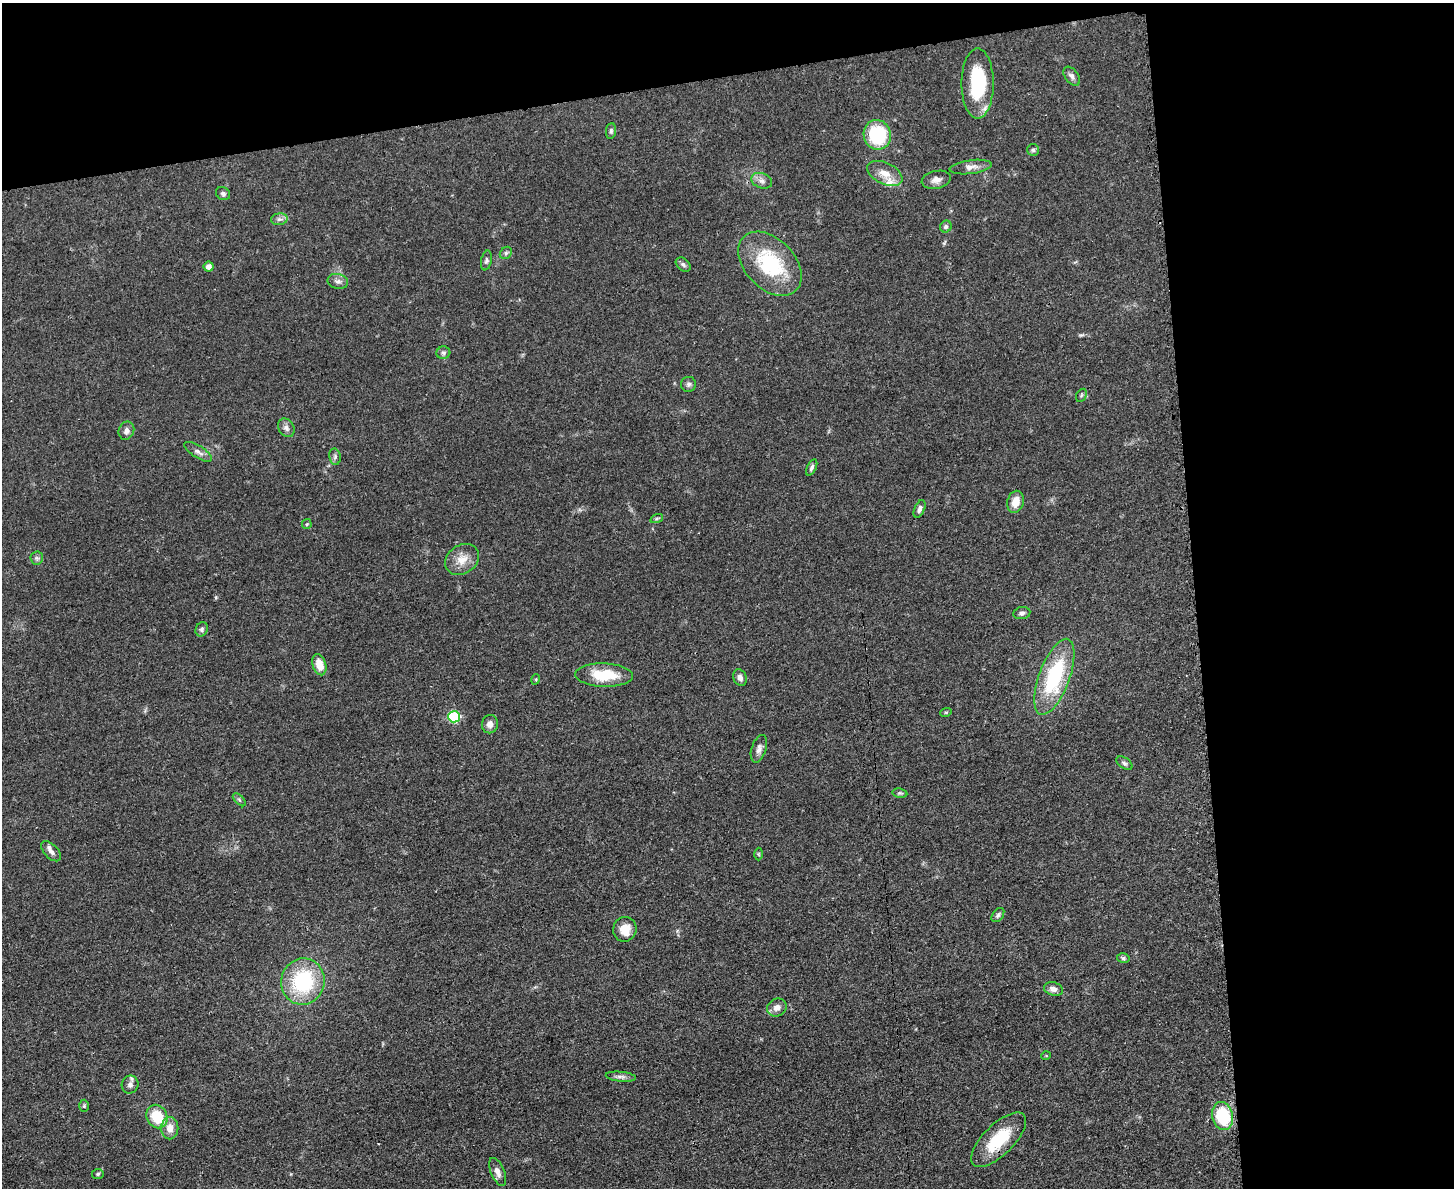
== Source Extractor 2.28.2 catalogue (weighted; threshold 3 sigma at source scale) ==
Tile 3 of 3 x 4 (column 3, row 1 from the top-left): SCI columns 3045-4496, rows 3568-4753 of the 4749 x 4765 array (HDU 1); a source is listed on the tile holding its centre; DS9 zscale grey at full resolution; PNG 1456 x 1190 px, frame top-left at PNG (2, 3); each listed source drawn as its Kron ellipse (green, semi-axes under 4 px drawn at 4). Shown black and unused: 24% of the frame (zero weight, under 3 of 4 exposures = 2% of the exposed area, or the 3 px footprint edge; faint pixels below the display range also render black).
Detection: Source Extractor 2.28.2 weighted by HDU 2 'WHT'; one run over the whole footprint, this tile lists its part. Background 0.0457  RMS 0.0051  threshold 0.023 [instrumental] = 3 sigma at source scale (4.5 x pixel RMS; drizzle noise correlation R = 1.50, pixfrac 1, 0.05/0.05 arcsec/px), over >= 5 px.
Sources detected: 65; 1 inside a brighter listed object's ellipse — not listed separately; the other 64 listed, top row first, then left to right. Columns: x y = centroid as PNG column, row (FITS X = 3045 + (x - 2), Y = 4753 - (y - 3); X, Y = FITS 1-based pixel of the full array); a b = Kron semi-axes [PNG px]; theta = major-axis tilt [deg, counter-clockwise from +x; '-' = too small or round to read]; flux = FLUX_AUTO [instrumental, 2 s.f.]
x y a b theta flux
1072 76 11 6 -52 2.1
978 84 35 16 90 31
611 131 8 5 83 1.1
877 135 15 13 -72 30
1033 150 6 6 - 1
971 167 21 7 7 3.6
885 173 19 10 -25 6.2
936 180 15 9 12 3.2
762 181 11 7 -19 2.5
223 194 7 6 - 1.5
279 219 8 5 7 1.7
946 227 6 5 - 1.2
506 253 7 5 46 1.1
486 260 10 5 78 1.2
683 264 8 6 -40 1.3
770 264 37 25 -46 39
209 267 5 5 - 3.1
338 281 10 7 -11 2.1
443 353 7 6 - 1.2
689 384 7 7 - 1.4
1081 395 7 5 60 0.81
286 428 10 7 -59 2.2
126 431 9 7 68 2.1
198 452 16 6 -33 2.5
335 457 8 6 -78 1.3
812 467 9 4 63 1.2
1015 502 11 8 76 6.1
920 509 9 5 66 1.9
657 518 6 4 19 0.81
307 524 5 5 - 0.63
37 558 6 6 - 1.2
462 559 18 14 35 7
1022 613 8 6 9 1.6
202 629 7 6 - 1.2
319 665 11 6 -73 6.7
604 675 29 12 -2 17
1054 677 40 15 70 44
740 678 8 6 -68 2.2
536 679 5 3 - 0.48
946 712 6 3 18 0.53
454 717 6 5 - 40
490 724 9 8 - 2.7
759 749 14 7 72 2.7
1124 763 9 5 -33 1.2
900 793 7 4 -8 0.91
239 800 8 3 -45 0.77
51 851 12 7 -45 2.6
758 854 6 4 -89 0.63
998 915 8 5 52 1.1
625 929 12 11 - 7.7
1123 958 6 5 - 0.93
303 982 23 21 76 40
1053 989 10 6 -17 2.7
777 1007 10 8 30 3
1046 1056 5 3 - 0.4
621 1077 15 5 -6 2.1
130 1085 9 8 - 2.2
84 1106 6 5 - 0.76
157 1116 12 10 -60 16
1223 1116 14 10 -76 30
170 1128 11 8 -90 4.9
999 1140 35 15 45 22
498 1172 15 6 -67 3.2
98 1174 6 5 - 0.84
Overlapping masked pixels (flux is a lower limit): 1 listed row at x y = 999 1140